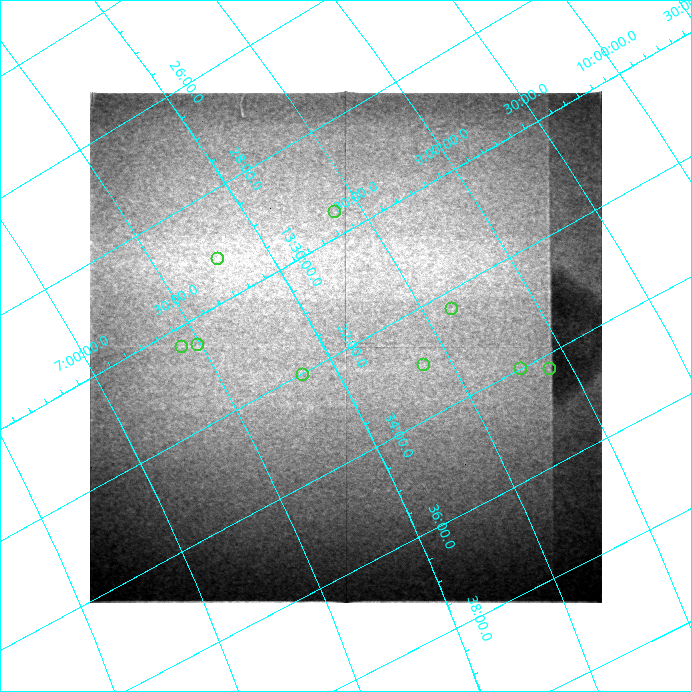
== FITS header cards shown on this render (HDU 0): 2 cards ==
NAXIS1  =                  512 / length of data axis 1
NAXIS2  =                  512 / length of data axis 2

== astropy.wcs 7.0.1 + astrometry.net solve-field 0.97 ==
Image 512 x 512 px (HDU 0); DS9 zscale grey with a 90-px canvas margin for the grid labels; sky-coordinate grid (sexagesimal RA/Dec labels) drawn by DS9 from the SOLVED WCS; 9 Tycho-2 reference stars matched to detected sources circled (green)
Header WCS: none
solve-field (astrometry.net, Tycho-2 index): SOLVED blind (the file carries no WCS)
Solved WCS: RA---TAN-SIP/DEC--TAN-SIP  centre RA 13:31:57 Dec +08:05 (202.99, +8.09 deg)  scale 17.3 x 17.5 arcsec/px (non-square pixels)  FOV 147.6' x 149.1'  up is -61 deg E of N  parity flipped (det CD > 0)
(file carries no celestial WCS; the grid is the blind solution)
Tycho-2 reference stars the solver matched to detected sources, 9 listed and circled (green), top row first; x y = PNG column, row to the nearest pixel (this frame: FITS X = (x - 90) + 1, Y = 512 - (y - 93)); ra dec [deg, ICRS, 3 dp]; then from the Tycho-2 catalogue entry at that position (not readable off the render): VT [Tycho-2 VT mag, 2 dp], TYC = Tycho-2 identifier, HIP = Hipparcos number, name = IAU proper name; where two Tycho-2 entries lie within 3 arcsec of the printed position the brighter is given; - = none
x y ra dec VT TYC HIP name
335 214 202.392 +8.379 8.71 892-252-1 65817 -
218 261 202.305 +7.771 9.85 892-913-1 - -
452 311 203.082 +8.627 9.76 892-680-1 - -
198 347 202.623 +7.486 8.46 313-1267-1 65897 -
182 349 202.594 +7.415 7.74 313-1248-1 65887 -
424 367 203.256 +8.379 10.46 892-654-1 - -
521 371 203.500 +8.782 8.19 892-490-1 - -
550 371 203.571 +8.902 9.09 892-448-1 - -
303 377 203.009 +7.852 9.84 892-757-1 - -